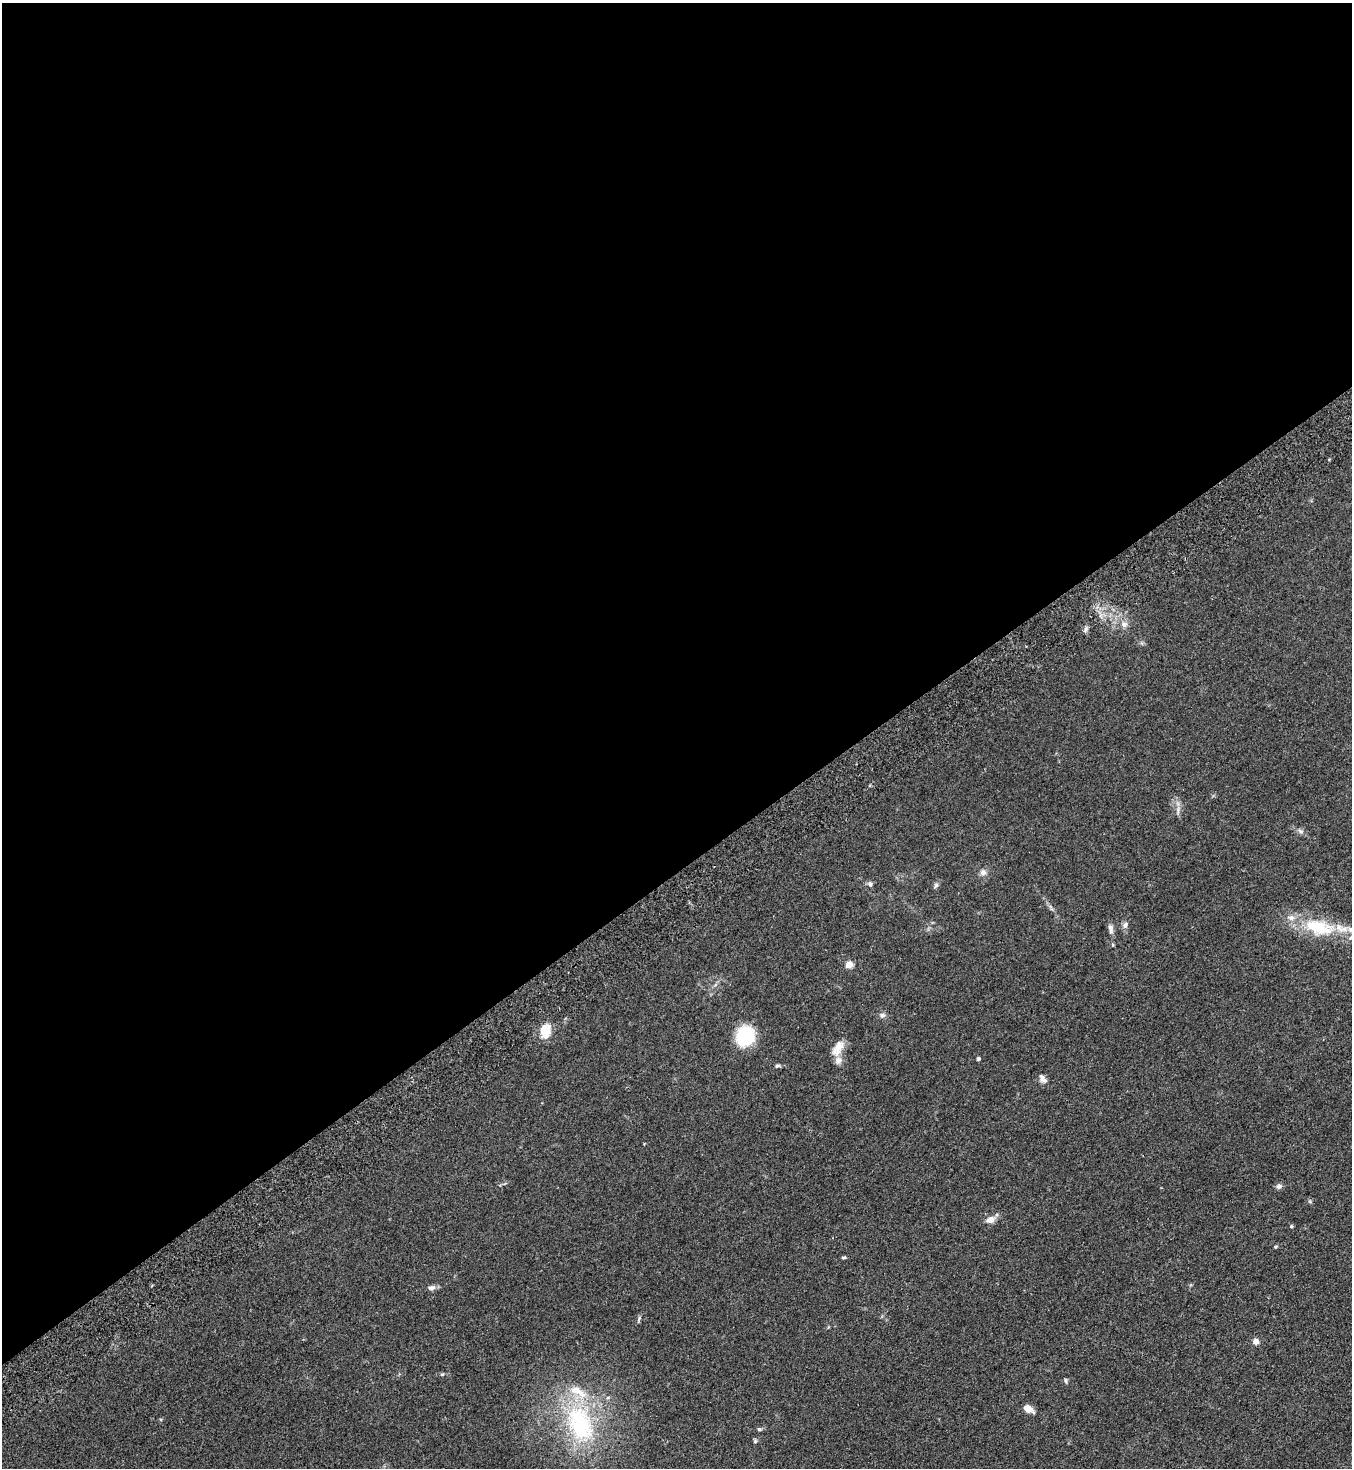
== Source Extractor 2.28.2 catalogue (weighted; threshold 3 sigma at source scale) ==
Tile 2 of 4 x 4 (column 2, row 1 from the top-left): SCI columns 1682-3031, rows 4448-5913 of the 5925 x 5963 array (HDU 1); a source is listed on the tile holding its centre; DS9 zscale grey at full resolution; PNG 1354 x 1470 px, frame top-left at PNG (2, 3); no overlay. Shown black and unused: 59% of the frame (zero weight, under 2 of 3 exposures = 3% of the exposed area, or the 3 px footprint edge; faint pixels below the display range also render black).
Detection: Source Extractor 2.28.2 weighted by HDU 2 'WHT'; one run over the whole footprint, this tile lists its part. Background 0.091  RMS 0.009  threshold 0.0403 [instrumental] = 3 sigma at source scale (4.5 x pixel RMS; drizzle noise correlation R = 1.50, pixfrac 1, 0.05/0.05 arcsec/px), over >= 5 px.
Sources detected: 37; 4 inside a brighter listed object's ellipse — not listed separately; the other 33 listed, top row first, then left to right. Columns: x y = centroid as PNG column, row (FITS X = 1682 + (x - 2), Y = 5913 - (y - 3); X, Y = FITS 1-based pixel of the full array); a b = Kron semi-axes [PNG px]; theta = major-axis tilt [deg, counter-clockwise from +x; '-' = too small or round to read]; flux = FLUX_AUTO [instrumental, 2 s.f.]
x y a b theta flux
1124 624 10 9 - 4.6
1085 629 10 3 69 1.6
1178 810 12 2 90 2.4
1301 831 9 6 -39 2.5
983 872 9 8 - 3.5
870 884 7 6 - 2.2
936 885 8 5 78 2.1
1125 925 9 6 79 2.7
1319 927 46 21 -13 46
1111 929 12 6 -83 3.9
1113 945 5 3 - 0.9
849 965 4 4 - 20
882 1015 8 7 - 2.5
545 1030 15 10 86 17
745 1036 19 17 65 40
838 1048 24 11 60 9.7
978 1059 4 3 - 2
777 1066 7 4 17 1.4
1042 1078 13 7 -54 3.9
1279 1186 8 6 23 2.3
990 1220 10 7 18 6.6
1291 1226 5 4 - 0.98
1275 1247 4 4 - 1
844 1257 7 3 1 1.1
431 1288 10 6 11 3
639 1318 6 4 72 1.4
1256 1341 7 6 - 4.1
442 1374 6 4 1 1
1066 1381 7 4 -83 1.3
1028 1409 11 7 -29 8.7
580 1423 60 37 -68 110
759 1429 6 5 - 1.3
755 1441 5 5 - 1.3
Isophote crosses this tile's border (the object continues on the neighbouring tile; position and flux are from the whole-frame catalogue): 1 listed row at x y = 1319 927